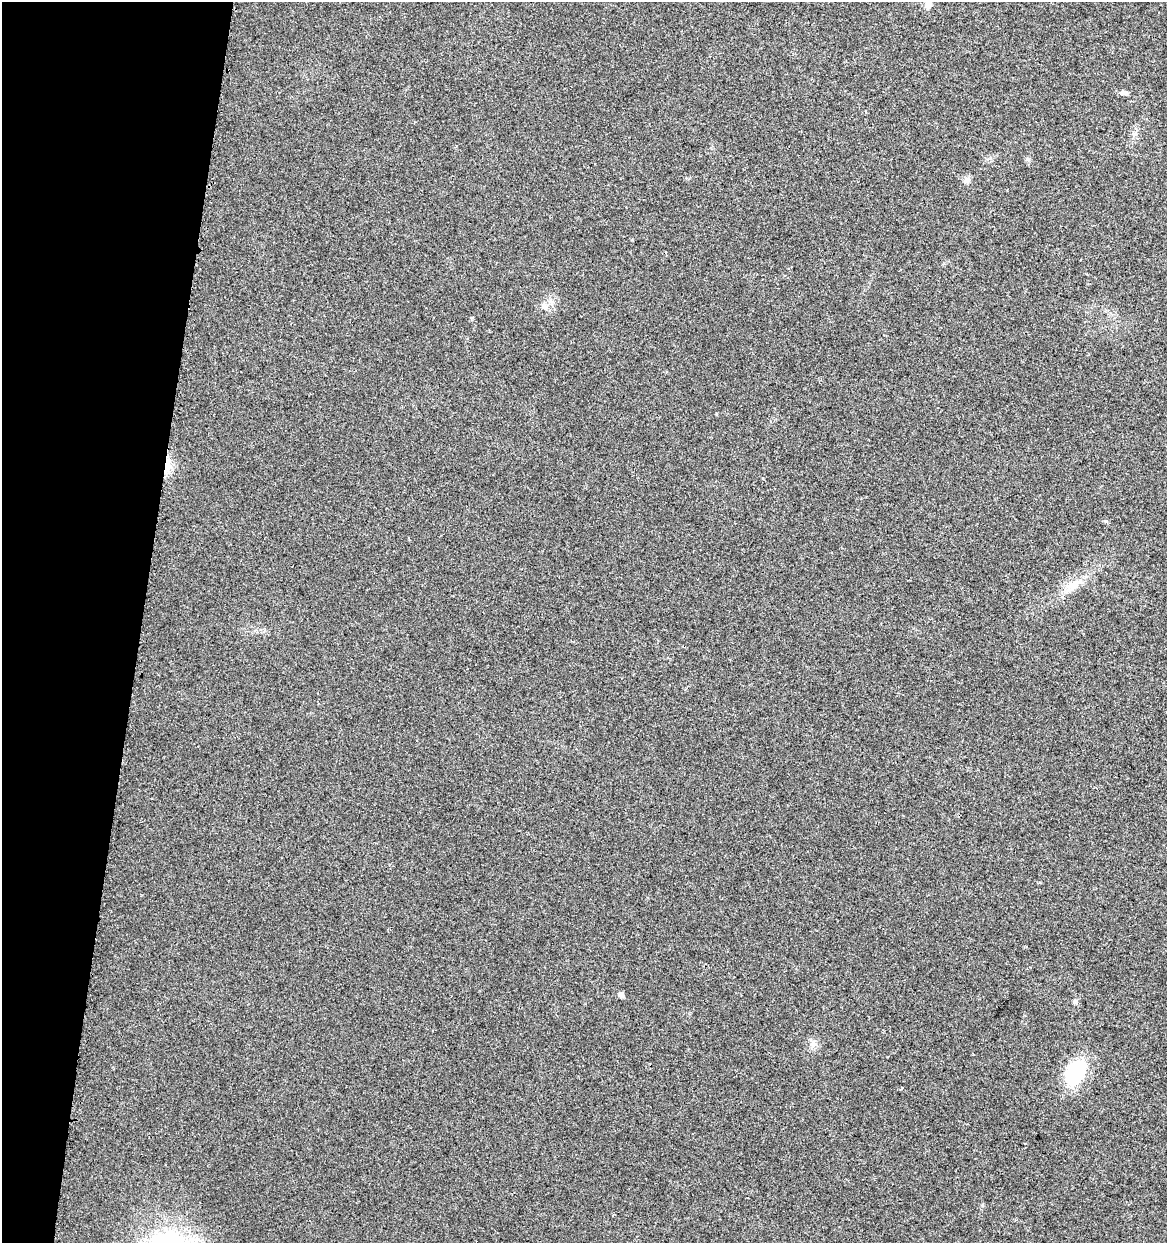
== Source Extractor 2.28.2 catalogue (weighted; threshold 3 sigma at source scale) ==
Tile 9 of 4 x 4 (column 1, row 3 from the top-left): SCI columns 297-1461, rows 1251-2491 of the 5195 x 5001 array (HDU 1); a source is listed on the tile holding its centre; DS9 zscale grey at full resolution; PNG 1169 x 1245 px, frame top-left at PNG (2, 2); no overlay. Shown black and unused: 12% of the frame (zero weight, under 2 of 3 exposures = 2% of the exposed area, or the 3 px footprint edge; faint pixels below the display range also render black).
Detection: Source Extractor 2.28.2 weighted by HDU 2 'WHT'; one run over the whole footprint, this tile lists its part. Background 0.0194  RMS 0.0063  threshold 0.0285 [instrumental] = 3 sigma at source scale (4.5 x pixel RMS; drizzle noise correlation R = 1.50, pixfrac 1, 0.0396/0.0396 arcsec/px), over >= 5 px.
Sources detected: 12; all 12 listed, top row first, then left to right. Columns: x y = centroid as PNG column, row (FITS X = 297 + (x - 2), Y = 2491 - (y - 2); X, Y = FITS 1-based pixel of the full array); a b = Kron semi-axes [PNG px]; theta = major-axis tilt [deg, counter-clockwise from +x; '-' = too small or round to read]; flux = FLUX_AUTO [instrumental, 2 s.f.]
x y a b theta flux
928 5 12 7 45 2.9
1124 92 9 5 -21 1.8
967 180 9 7 40 2.5
544 306 8 7 - 2.2
167 465 17 6 82 6.9
1106 521 5 5 - 0.88
1073 585 29 10 33 11
621 995 6 5 - 2.5
1075 1001 7 5 55 1.3
813 1044 10 8 -47 3.1
1075 1072 27 17 63 37
613 1215 4 2 - 0.62
Overlapping masked pixels (flux is a lower limit): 1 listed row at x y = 167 465
Unlisted compact peaks at least as high as the median listed source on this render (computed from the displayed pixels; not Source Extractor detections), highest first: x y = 1027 159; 982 1205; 1024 1015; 716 414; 763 478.